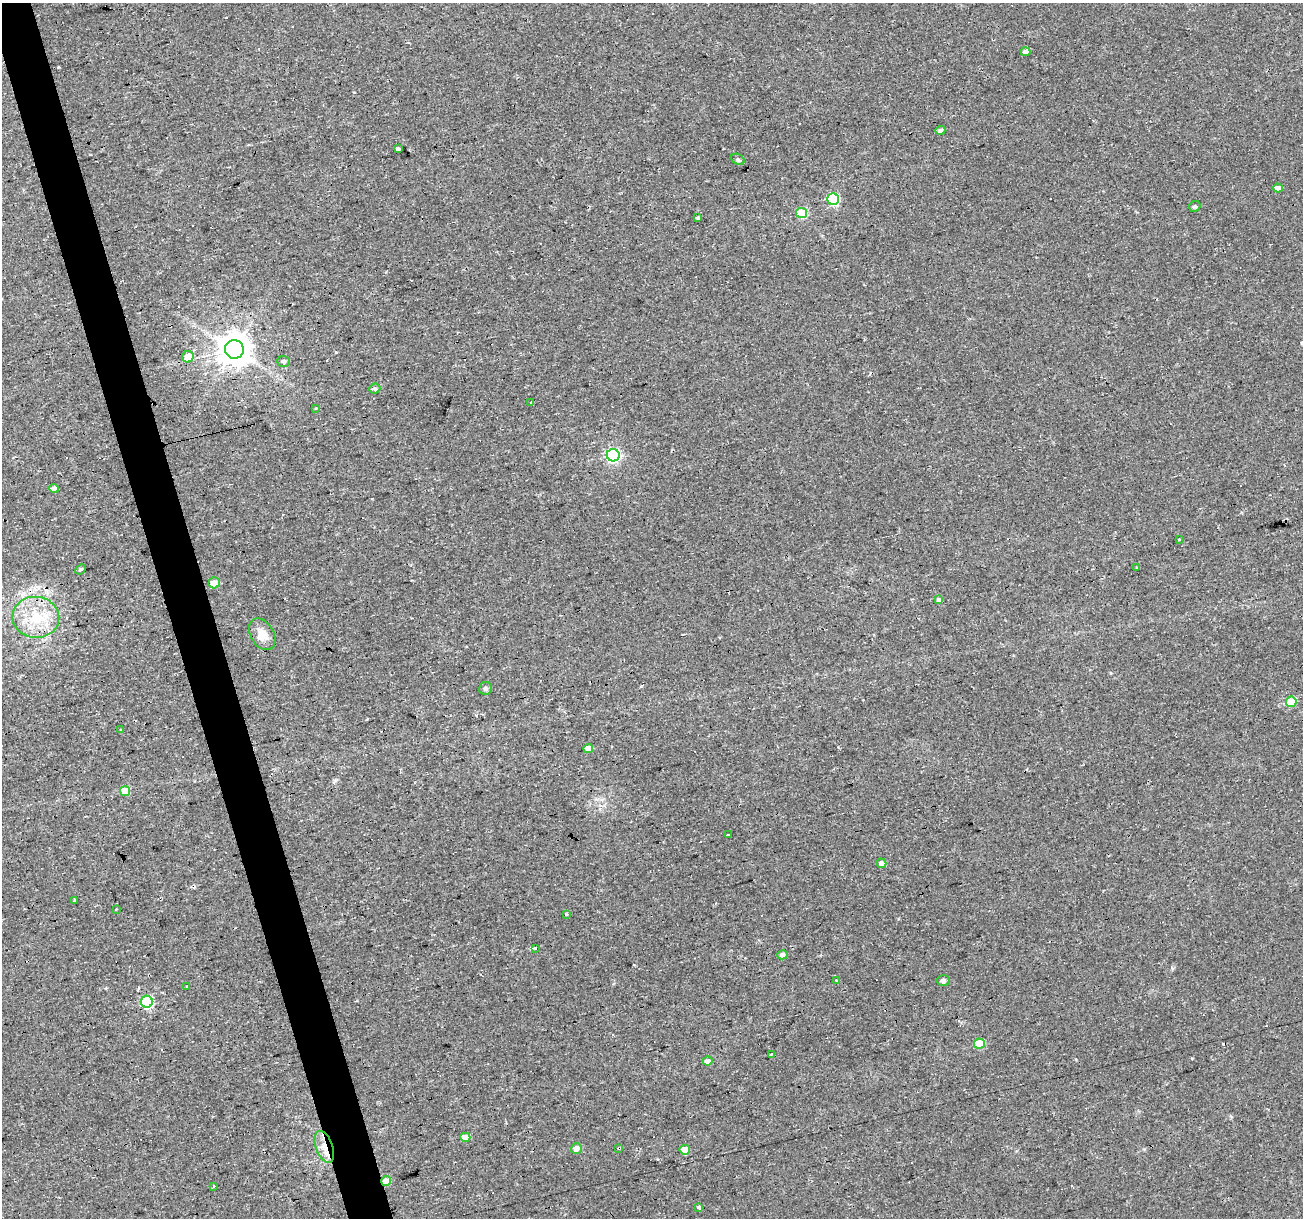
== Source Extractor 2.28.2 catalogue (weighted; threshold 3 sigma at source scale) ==
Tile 11 of 4 x 4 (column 3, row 3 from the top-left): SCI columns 2603-3903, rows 1264-2479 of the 5204 x 5007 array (HDU 1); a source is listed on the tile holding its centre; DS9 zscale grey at full resolution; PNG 1305 x 1220 px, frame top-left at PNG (2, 3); each listed source drawn as its Kron ellipse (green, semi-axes under 4 px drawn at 4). Shown black and unused: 3% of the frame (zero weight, under 2 of 3 exposures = <1% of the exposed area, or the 3 px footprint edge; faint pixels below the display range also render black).
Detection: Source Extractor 2.28.2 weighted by HDU 2 'WHT'; one run over the whole footprint, this tile lists its part. Background 0.0333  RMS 0.0067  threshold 0.0302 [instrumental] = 3 sigma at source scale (4.5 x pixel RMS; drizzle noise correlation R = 1.50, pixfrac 1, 0.0396/0.0396 arcsec/px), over >= 5 px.
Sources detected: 69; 18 cosmic-ray / hot-pixel residue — neither listed nor drawn; the other 51 listed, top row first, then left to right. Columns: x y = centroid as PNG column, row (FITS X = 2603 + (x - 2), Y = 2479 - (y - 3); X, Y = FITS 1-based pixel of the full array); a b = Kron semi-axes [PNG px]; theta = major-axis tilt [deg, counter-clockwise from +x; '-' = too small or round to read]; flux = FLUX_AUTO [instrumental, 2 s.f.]
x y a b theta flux
1026 52 5 4 - 2.6
940 130 5 4 - 1.9
398 149 4 4 - 2
738 159 7 5 -30 1.1
1278 188 5 4 - 4
833 199 6 6 - 59
1195 206 6 5 - 1.2
802 213 5 5 - 29
698 218 3 3 - 2.7
234 349 9 9 - 1300
188 357 6 5 - 8.6
284 361 6 5 - 1.5
375 389 6 5 - 1.6
531 403 3 3 - 8.3
316 408 4 3 - 0.5
613 455 6 6 - 110
54 488 4 4 - 3.8
1179 539 4 3 - 0.79
1137 567 3 3 - 2.1
80 569 6 4 43 1.2
214 583 5 5 - 7.1
938 599 3 3 - 6.1
36 617 23 20 -5 27
262 634 17 11 -60 8.3
485 688 6 6 - 1.4
1291 702 5 5 - 25
120 730 3 3 - 3.9
588 748 5 4 - 6.9
125 791 5 5 - 15
729 834 3 2 - 1.1
881 863 5 4 - 2.9
74 900 3 3 - 7.9
116 909 2 2 - 0.53
566 914 4 3 - 0.83
535 948 4 3 - 3.3
782 955 5 4 - 2.9
837 981 4 3 - 2.6
943 981 6 5 - 2
187 986 2 2 - 0.55
147 1002 6 6 - 72
979 1044 5 5 - 23
771 1055 4 3 - 42
707 1061 5 4 - 3.1
465 1137 5 4 - 9.6
324 1147 17 8 -70 7.4
576 1148 5 5 - 5
619 1148 3 3 - 9.2
685 1150 5 5 - 6.7
386 1181 5 5 - 6.3
214 1187 3 3 - 1.5
699 1207 4 3 - 14
Overlapping masked pixels (flux is a lower limit): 3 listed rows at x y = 324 1147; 619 1148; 386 1181